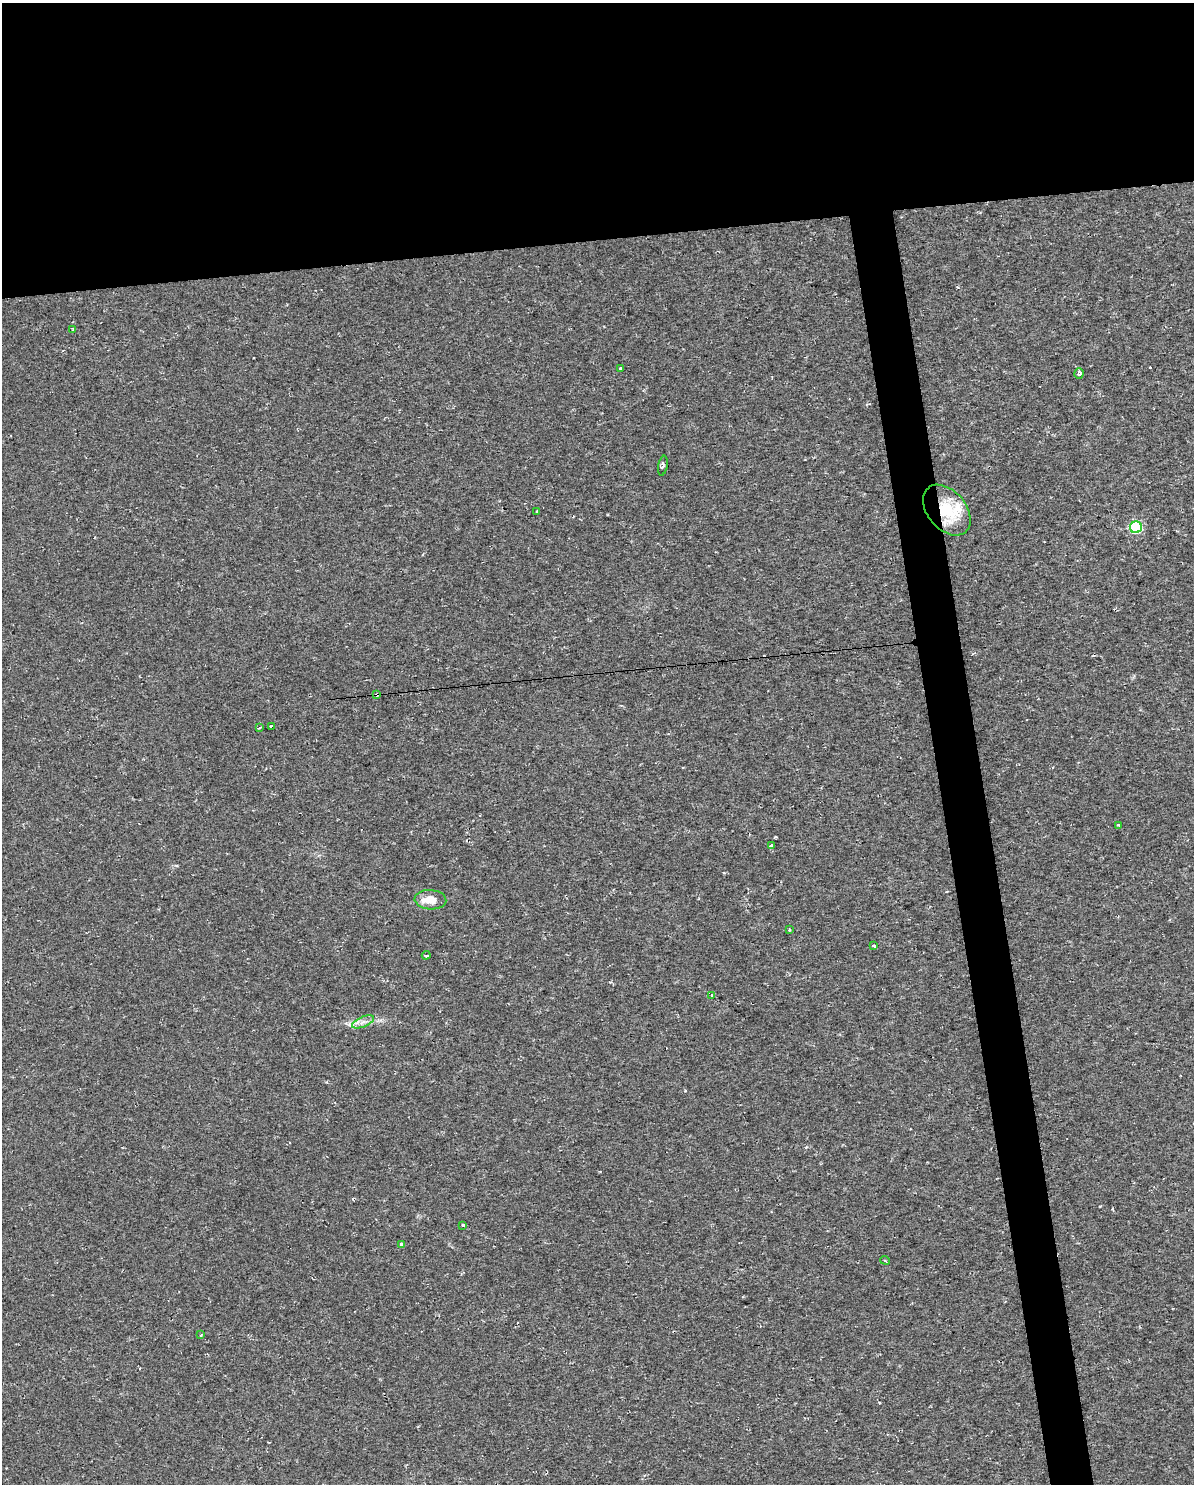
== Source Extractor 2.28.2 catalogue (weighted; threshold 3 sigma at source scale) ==
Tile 2 of 4 x 3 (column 2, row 1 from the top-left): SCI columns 1308-2499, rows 3026-4507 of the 5083 x 5803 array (HDU 1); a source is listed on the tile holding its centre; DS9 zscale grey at full resolution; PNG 1196 x 1486 px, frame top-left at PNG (2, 3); each listed source drawn as its Kron ellipse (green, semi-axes under 4 px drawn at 4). Shown black and unused: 19% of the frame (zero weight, under 2 of 3 exposures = <1% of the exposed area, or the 3 px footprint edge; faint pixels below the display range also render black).
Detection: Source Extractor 2.28.2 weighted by HDU 2 'WHT'; one run over the whole footprint, this tile lists its part. Background 0.00663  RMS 0.0049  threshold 0.0219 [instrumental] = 3 sigma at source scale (4.5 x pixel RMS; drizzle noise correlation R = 1.50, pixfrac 1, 0.0396/0.0396 arcsec/px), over >= 5 px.
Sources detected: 28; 4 cosmic-ray / hot-pixel residue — neither listed nor drawn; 2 inside a brighter listed object's ellipse — not listed separately; the other 22 listed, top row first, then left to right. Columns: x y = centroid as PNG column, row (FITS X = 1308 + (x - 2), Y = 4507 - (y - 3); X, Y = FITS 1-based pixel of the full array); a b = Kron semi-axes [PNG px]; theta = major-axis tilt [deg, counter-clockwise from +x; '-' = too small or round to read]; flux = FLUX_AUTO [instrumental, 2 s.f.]
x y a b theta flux
73 330 4 3 - 0.66
620 368 3 3 - 1.2
1079 373 5 4 - 1.6
663 466 10 4 79 1.3
947 510 29 19 -50 19
537 512 3 3 - 0.65
1136 527 6 6 - 54
377 694 3 3 - 3.5
271 726 4 3 - 1.7
260 727 4 2 - 1.1
1118 825 4 3 - 0.9
771 846 4 3 - 4.5
430 900 16 9 -4 5.7
789 929 3 2 - 0.94
874 945 3 3 - 2.6
426 955 4 3 - 2.4
712 996 3 3 - 3.3
363 1022 12 5 23 2.3
463 1225 3 3 - 5.2
401 1244 3 3 - 1.5
885 1260 5 4 - 0.66
201 1335 3 2 - 0.43
Overlapping masked pixels (flux is a lower limit): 2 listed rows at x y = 947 510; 377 694